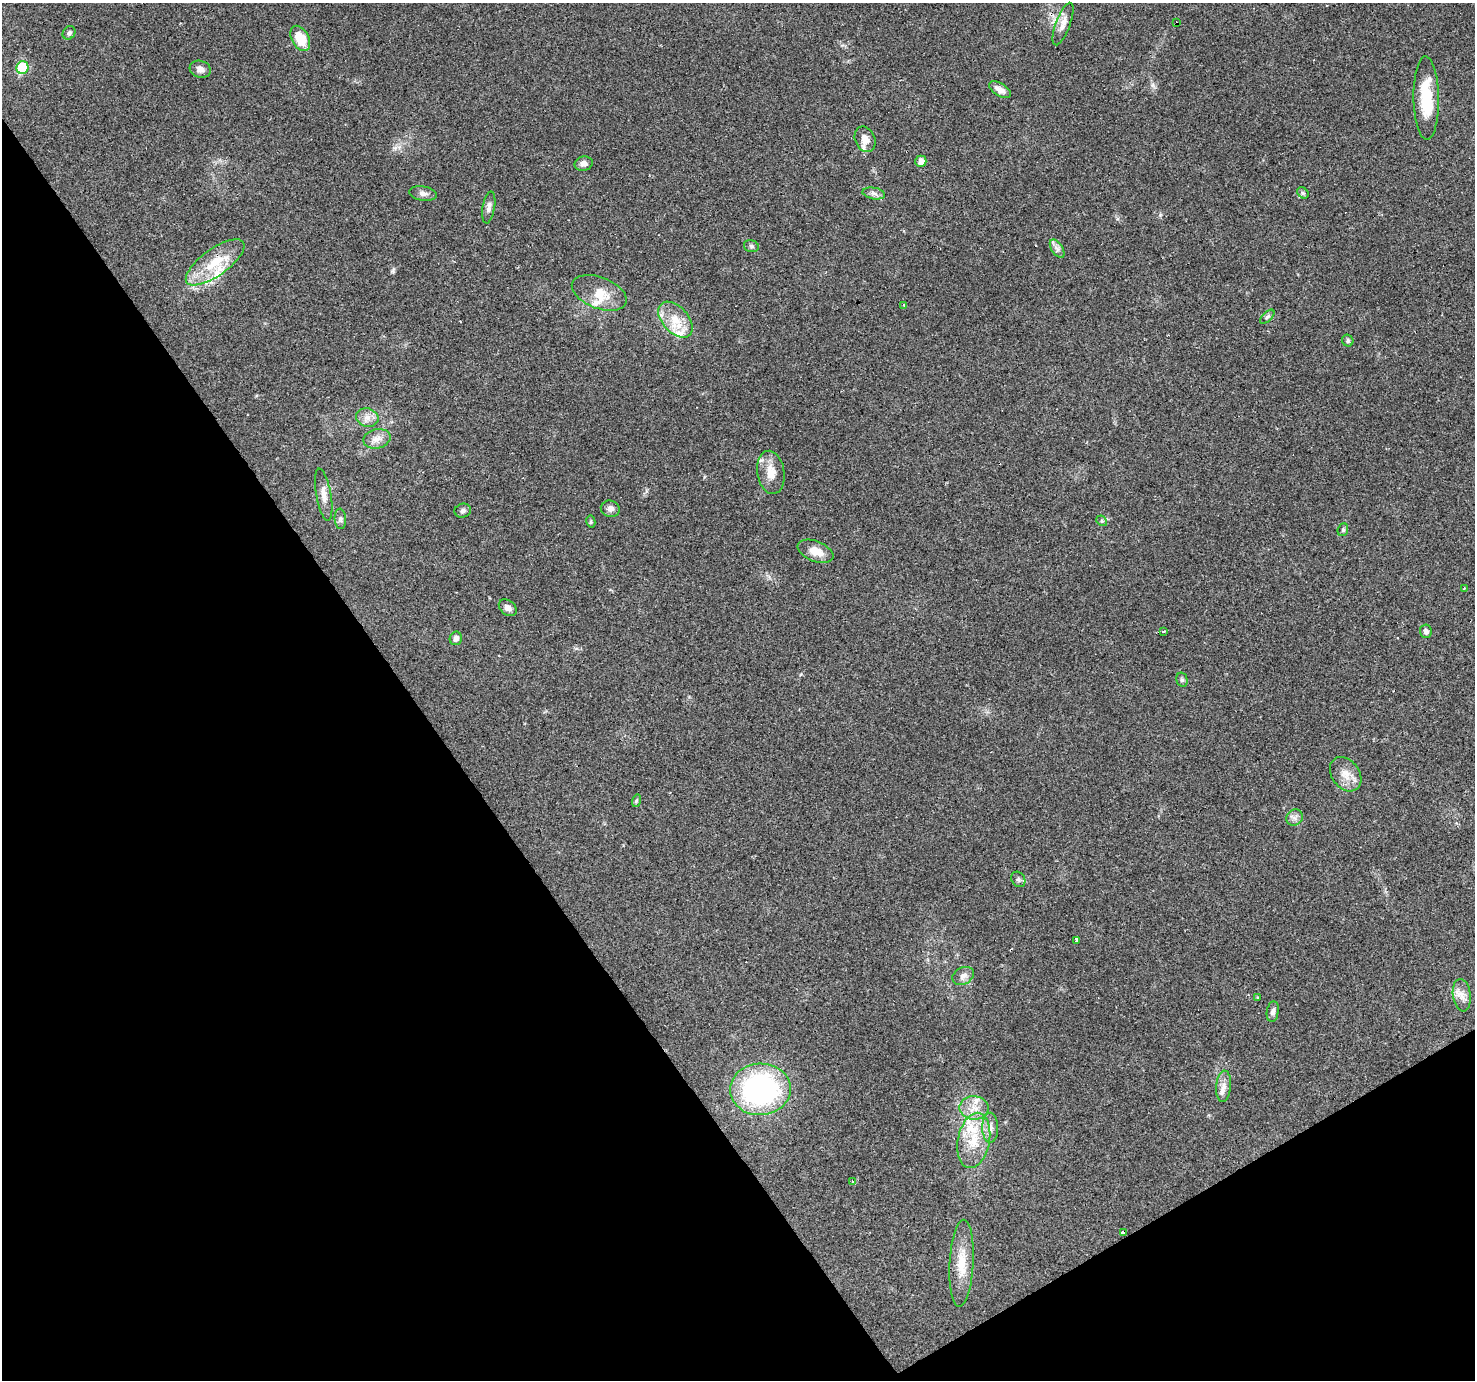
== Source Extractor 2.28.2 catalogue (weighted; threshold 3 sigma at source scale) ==
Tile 14 of 4 x 4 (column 2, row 4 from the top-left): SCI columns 1474-2946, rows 178-1555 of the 5891 x 5804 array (HDU 1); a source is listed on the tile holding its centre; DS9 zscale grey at full resolution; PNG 1477 x 1382 px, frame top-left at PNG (2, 3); each listed source drawn as its Kron ellipse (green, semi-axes under 4 px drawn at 4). Shown black and unused: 33% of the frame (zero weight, under 2 of 3 exposures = <1% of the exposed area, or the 3 px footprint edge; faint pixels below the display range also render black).
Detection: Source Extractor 2.28.2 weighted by HDU 2 'WHT'; one run over the whole footprint, this tile lists its part. Background 0.0956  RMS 0.0068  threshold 0.0306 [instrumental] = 3 sigma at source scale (4.5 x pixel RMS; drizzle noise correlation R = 1.50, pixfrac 1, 0.0396/0.0396 arcsec/px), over >= 5 px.
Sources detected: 66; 4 cosmic-ray / hot-pixel residue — neither listed nor drawn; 5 inside a brighter listed object's ellipse — not listed separately; the other 57 listed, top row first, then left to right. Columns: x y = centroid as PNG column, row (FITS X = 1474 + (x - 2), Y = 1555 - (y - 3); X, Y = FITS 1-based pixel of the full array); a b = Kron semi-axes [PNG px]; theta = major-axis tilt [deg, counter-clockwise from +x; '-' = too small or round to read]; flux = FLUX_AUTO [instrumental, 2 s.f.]
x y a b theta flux
1177 23 4 2 - 4.6
1063 24 22 7 69 5.7
69 33 7 6 - 1.9
300 38 13 8 -61 19
22 68 6 6 - 41
200 69 11 8 -17 3.8
1000 90 12 6 -32 4.4
1426 98 42 12 -89 27
865 139 13 10 -67 6.6
921 161 5 5 - 4.6
584 164 9 7 13 3.7
874 193 11 5 -11 2.4
1303 193 6 5 - 1.1
423 194 14 7 -9 3
489 207 16 6 80 2.9
751 246 8 6 -16 1.5
1057 249 10 5 -56 2.6
215 262 35 13 36 22
599 293 29 15 -21 14
904 305 4 3 - 0.65
1267 317 9 4 44 1.5
675 320 21 13 -48 13
1348 341 6 5 - 1.3
367 418 11 9 -13 4.9
377 439 14 9 13 5.5
771 472 22 13 -81 10
324 495 26 7 -80 6
610 509 9 8 - 3.1
463 511 8 7 - 2
340 519 10 5 -85 1.9
1102 521 6 4 -43 1.1
591 522 6 4 -79 0.98
1343 530 6 5 - 1.1
816 551 19 10 -22 8.6
1464 589 3 2 - 0.49
508 608 10 7 -39 3.5
1164 631 3 2 - 1.2
1426 631 7 6 - 2.3
456 638 7 6 - 2.6
1182 680 7 5 -76 1.5
1346 774 19 14 -53 8.5
636 801 6 4 72 0.95
1295 817 9 7 45 2.9
1018 879 8 6 -56 1.8
1076 940 3 3 - 12
963 976 11 8 27 3.6
1462 995 16 9 -82 5.4
1258 998 3 2 - 0.7
1273 1012 10 6 82 2.5
1224 1086 16 7 85 4.9
760 1089 30 26 4 130
974 1108 14 11 -1 8.3
990 1128 15 8 -90 4.8
974 1140 28 16 79 21
853 1181 3 3 - 1.4
1123 1232 3 3 - 39
961 1263 43 12 87 17
Overlapping masked pixels (flux is a lower limit): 2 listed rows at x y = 1177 23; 1123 1232